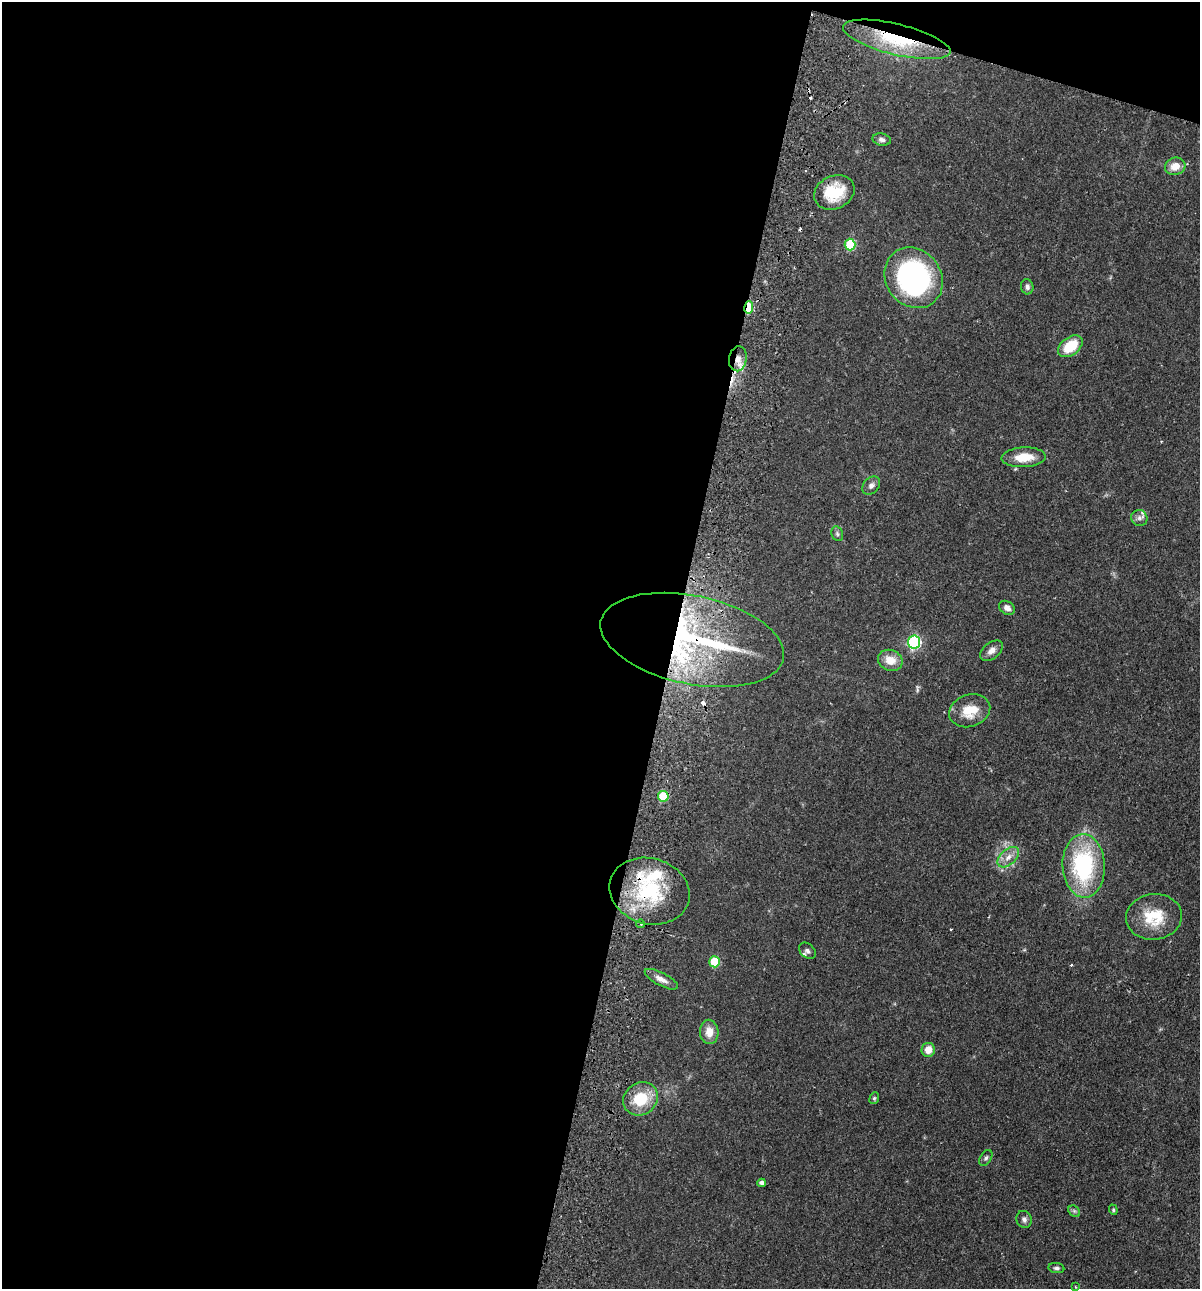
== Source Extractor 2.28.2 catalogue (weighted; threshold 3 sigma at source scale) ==
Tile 1 of 4 x 4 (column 1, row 1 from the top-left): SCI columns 307-1504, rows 3880-5166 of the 5280 x 5184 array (HDU 1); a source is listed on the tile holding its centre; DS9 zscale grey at full resolution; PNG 1202 x 1291 px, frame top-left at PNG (2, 2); each listed source drawn as its Kron ellipse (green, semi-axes under 4 px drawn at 4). Shown black and unused: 58% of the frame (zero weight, under 2 of 3 exposures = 3% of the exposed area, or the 3 px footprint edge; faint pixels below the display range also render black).
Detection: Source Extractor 2.28.2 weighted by HDU 2 'WHT'; one run over the whole footprint, this tile lists its part. Background 0.0641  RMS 0.0053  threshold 0.024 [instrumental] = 3 sigma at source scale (4.5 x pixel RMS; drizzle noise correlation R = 1.50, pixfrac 1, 0.05/0.05 arcsec/px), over >= 5 px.
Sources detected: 47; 5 cosmic-ray / hot-pixel residue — neither listed nor drawn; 2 inside a brighter listed object's ellipse — not listed separately; the other 40 listed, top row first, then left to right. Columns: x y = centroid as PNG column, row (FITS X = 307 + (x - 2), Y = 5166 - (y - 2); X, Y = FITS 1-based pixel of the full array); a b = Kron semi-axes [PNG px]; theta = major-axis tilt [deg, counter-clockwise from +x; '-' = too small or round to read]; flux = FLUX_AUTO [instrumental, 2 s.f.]
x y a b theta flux
897 39 55 15 -14 34
882 140 9 6 -13 1.7
1175 166 10 8 14 6.1
834 192 21 16 24 18
850 245 6 5 - 30
914 278 32 27 -53 110
1027 287 7 6 - 1.5
749 307 6 4 80 22
1070 346 14 9 36 14
738 359 12 9 82 5.5
1024 457 22 10 3 10
871 485 10 7 49 2.1
1139 518 8 8 - 2.1
837 534 7 5 -70 1.1
1007 608 8 6 -34 2.5
692 640 93 44 -12 130
914 642 6 6 - 68
991 651 13 8 39 3.1
890 660 12 10 -22 7
970 711 21 16 19 11
663 796 5 5 - 18
1008 857 12 7 43 3.8
1084 866 32 21 -88 59
649 891 41 33 -16 43
1154 917 28 23 6 18
641 924 4 2 - 0.48
807 951 9 7 -43 1.6
714 962 5 5 - 19
661 979 18 6 -28 3.5
709 1032 12 9 -86 5.6
928 1050 7 6 - 5.3
874 1098 6 4 69 0.76
641 1099 18 16 36 17
986 1158 9 5 59 1.2
762 1183 4 4 - 2
1113 1210 5 4 - 0.67
1074 1211 6 5 - 1
1024 1219 9 7 -69 1.6
1056 1268 8 5 -8 1.2
1076 1287 4 2 - 0.39
Overlapping masked pixels (flux is a lower limit): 7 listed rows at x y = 897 39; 834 192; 749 307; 738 359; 692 640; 663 796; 649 891